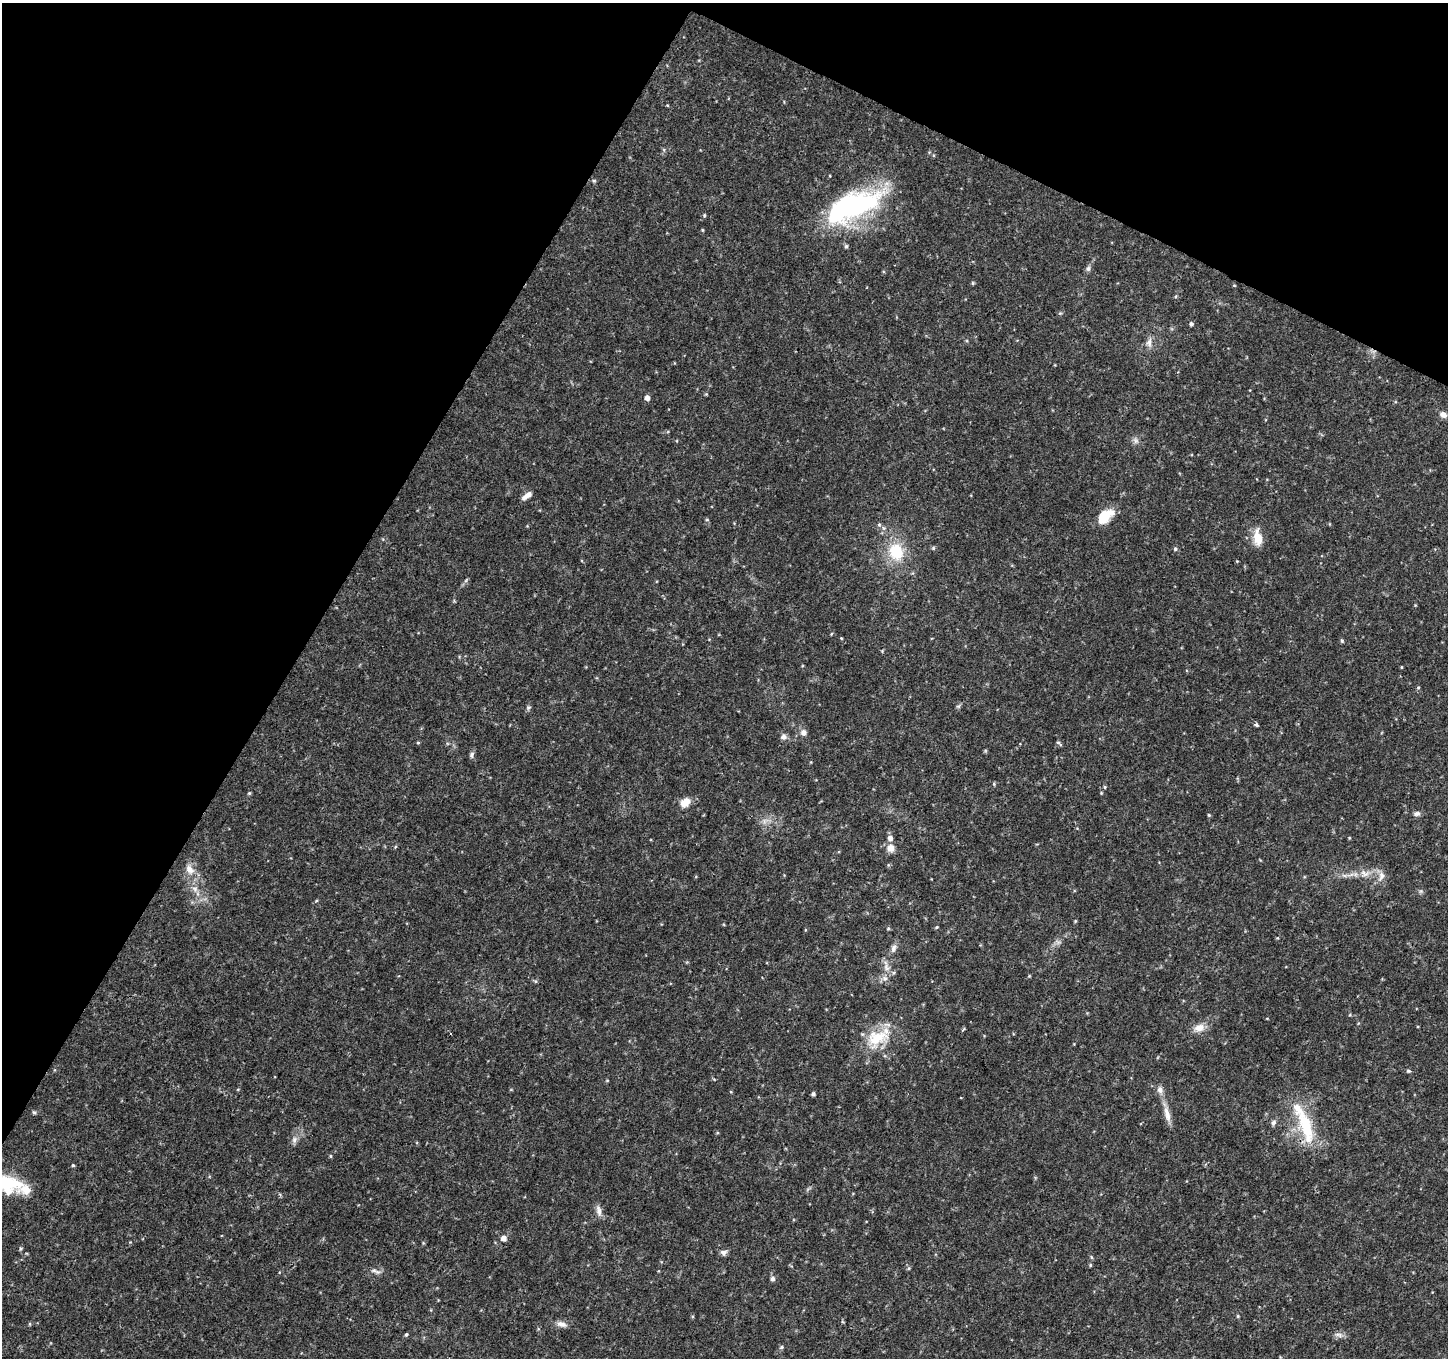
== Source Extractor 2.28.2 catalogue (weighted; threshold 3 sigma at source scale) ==
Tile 2 of 4 x 4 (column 2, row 1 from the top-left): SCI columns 1450-2895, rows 4268-5623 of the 5799 x 5891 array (HDU 1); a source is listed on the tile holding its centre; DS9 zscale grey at full resolution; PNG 1450 x 1360 px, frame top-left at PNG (2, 3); no overlay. Shown black and unused: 28% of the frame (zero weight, under 3 of 4 exposures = <1% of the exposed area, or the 3 px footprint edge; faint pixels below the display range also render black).
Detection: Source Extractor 2.28.2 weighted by HDU 2 'WHT'; one run over the whole footprint, this tile lists its part. Background 0.0333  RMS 0.0037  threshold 0.0164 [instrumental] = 3 sigma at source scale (4.5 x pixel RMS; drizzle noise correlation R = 1.50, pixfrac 1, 0.0396/0.0396 arcsec/px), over >= 5 px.
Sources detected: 93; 1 inside a brighter object's white glare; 1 cosmic-ray / hot-pixel residue — not listed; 3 inside a brighter listed object's ellipse — not listed separately; the other 88 listed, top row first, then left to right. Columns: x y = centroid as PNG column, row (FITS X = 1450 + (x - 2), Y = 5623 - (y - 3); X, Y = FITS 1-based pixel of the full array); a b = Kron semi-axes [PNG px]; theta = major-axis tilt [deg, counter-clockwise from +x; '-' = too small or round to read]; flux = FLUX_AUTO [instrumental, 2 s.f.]
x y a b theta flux
664 150 6 4 -73 0.5
594 181 5 5 - 0.5
853 205 61 31 22 63
704 215 6 3 82 0.39
702 230 5 3 - 0.34
846 246 5 5 - 0.6
1088 269 8 6 88 0.96
973 283 5 4 - 0.44
1234 285 5 3 - 0.29
1191 324 5 5 - 0.86
1149 342 13 8 89 2.1
647 398 7 6 - 1.4
1443 414 9 7 -26 1.9
1136 440 9 7 -54 1.3
527 495 13 6 36 2.2
1105 516 20 12 40 8.6
707 520 5 3 - 0.34
879 525 5 5 - 0.6
1258 538 21 10 -83 5.7
933 548 5 5 - 0.51
1175 549 5 5 - 0.7
896 551 19 17 -73 14
831 634 5 3 - 0.32
841 638 4 3 - 0.3
1342 641 5 5 - 0.5
882 651 4 4 - 0.33
1401 667 4 3 - 0.3
1418 687 5 3 - 0.35
528 707 7 6 - 0.71
1256 725 5 4 - 0.59
803 733 8 8 - 1.7
783 737 8 8 - 1.4
418 743 5 3 - 0.35
1059 743 8 3 -41 0.58
472 755 8 6 75 0.96
994 784 5 3 - 0.39
1105 787 5 3 - 0.4
249 793 5 4 - 0.44
685 802 12 9 40 4.1
1417 814 10 6 13 1.2
1209 815 4 4 - 0.38
764 821 8 5 90 1.1
890 838 6 6 - 1.6
1349 838 5 3 - 0.3
890 848 9 9 - 2.9
888 865 6 4 73 0.4
190 869 15 10 -57 3.5
1365 873 15 9 -9 3.6
1381 876 14 8 73 2.4
195 889 9 7 -54 1.7
316 901 5 3 - 0.36
1075 921 4 4 - 0.37
937 927 5 4 - 0.38
888 928 5 4 - 0.44
893 948 12 7 69 1.6
886 967 14 8 -78 2.6
1029 976 4 4 - 0.31
535 981 5 5 - 0.54
1199 1028 13 9 18 3.6
878 1038 36 21 32 15
1408 1071 5 4 - 0.63
607 1080 5 3 - 0.31
1160 1090 9 8 - 1.9
813 1094 4 4 - 0.82
34 1112 6 4 -40 0.53
1167 1114 23 8 -75 3.6
1273 1123 7 6 - 1.1
1306 1126 53 16 -72 19
717 1133 5 3 - 0.32
294 1140 10 7 71 1.5
330 1156 6 4 -89 0.38
73 1165 4 3 - 0.41
7 1183 35 19 -21 17
599 1211 15 7 -77 2
503 1238 5 5 - 2.6
21 1249 6 4 69 0.52
723 1252 9 7 3 1.3
1091 1257 6 3 -71 0.41
1090 1265 5 4 - 0.42
909 1268 6 4 71 0.43
375 1271 16 5 -19 1.5
773 1279 5 5 - 1.2
1238 1316 4 4 - 0.37
30 1324 5 3 - 0.34
562 1324 15 7 -16 2.1
406 1334 5 4 - 0.56
1339 1335 13 5 -13 1.5
781 1347 6 4 25 0.63
Overlapping masked pixels (flux is a lower limit): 1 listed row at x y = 1306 1126
Isophote crosses this tile's border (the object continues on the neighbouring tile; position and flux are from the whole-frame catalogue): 1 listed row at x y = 7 1183